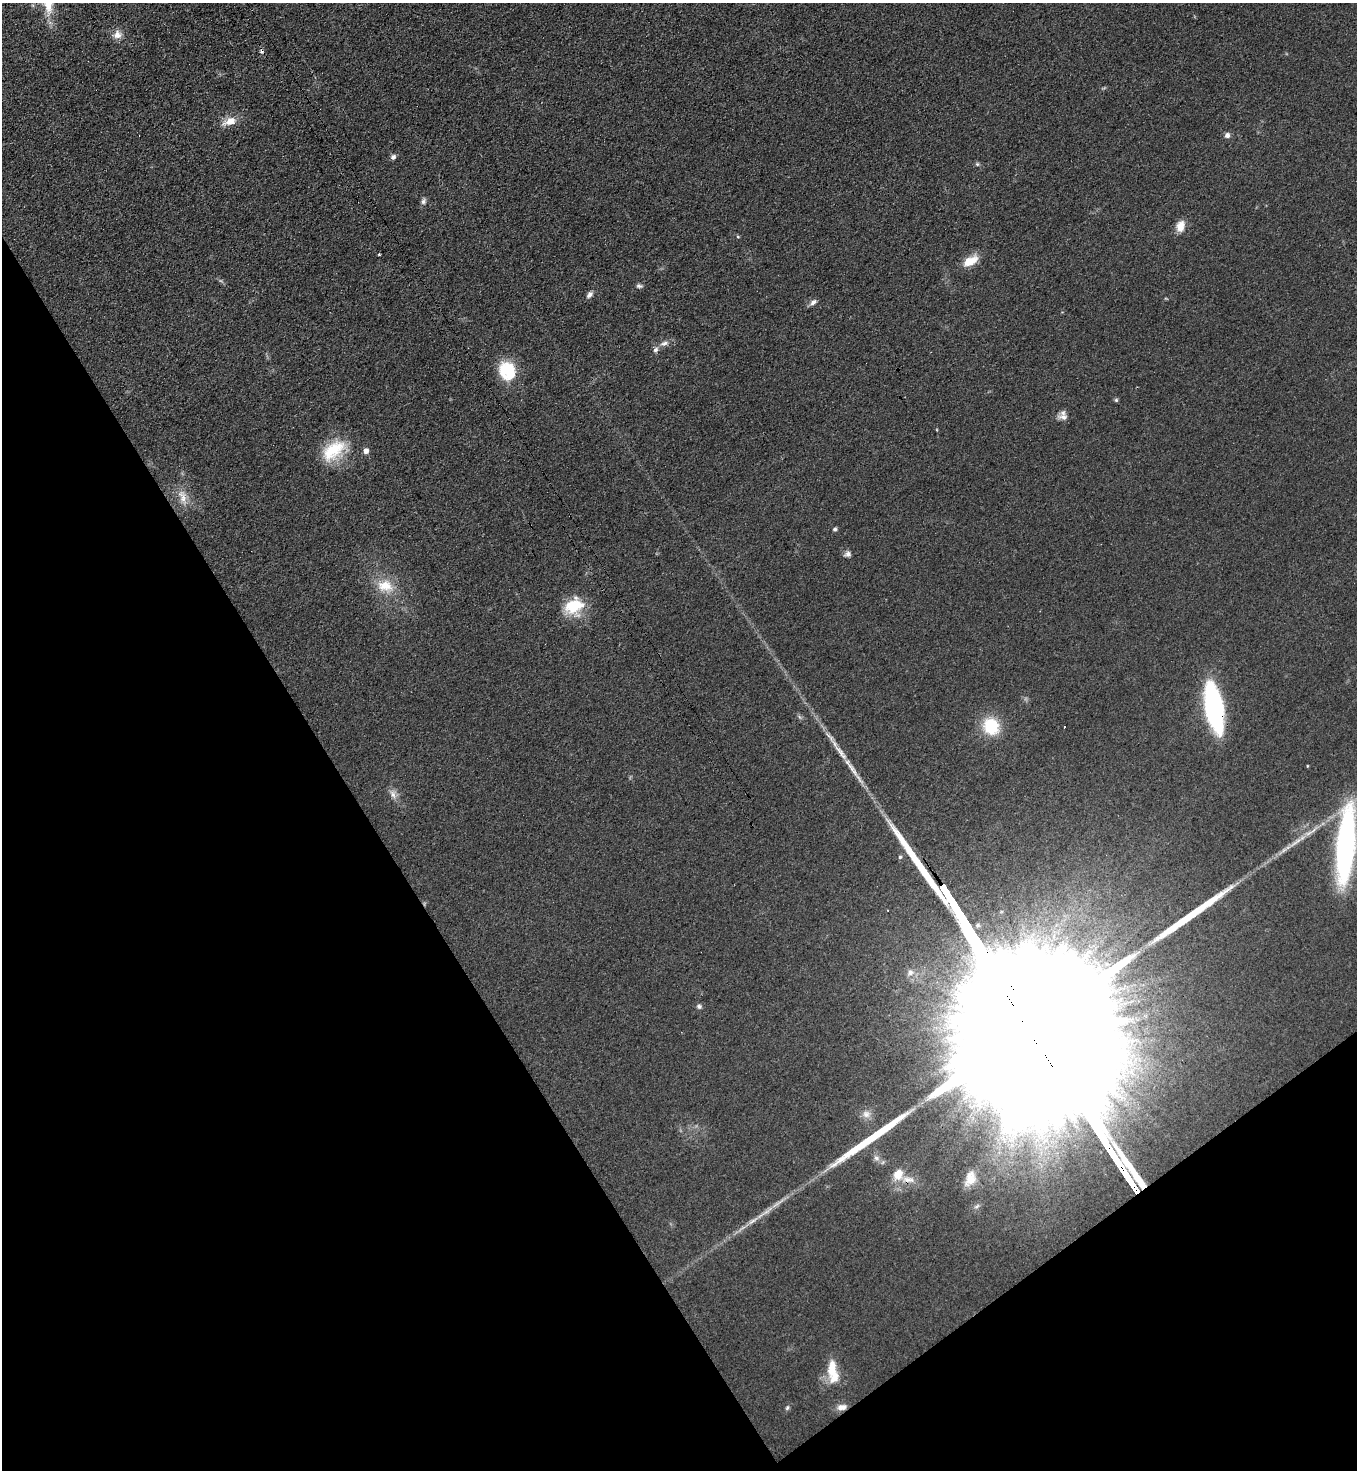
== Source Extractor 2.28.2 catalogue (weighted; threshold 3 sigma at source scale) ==
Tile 14 of 4 x 4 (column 2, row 4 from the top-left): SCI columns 1670-3024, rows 25-1492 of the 5908 x 5918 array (HDU 1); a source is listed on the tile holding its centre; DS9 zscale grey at full resolution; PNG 1359 x 1472 px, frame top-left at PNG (2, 3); no overlay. Shown black and unused: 31% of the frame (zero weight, under 3 of 4 exposures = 3% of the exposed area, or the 3 px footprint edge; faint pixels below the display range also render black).
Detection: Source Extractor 2.28.2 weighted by HDU 2 'WHT'; one run over the whole footprint, this tile lists its part. Background 0.0764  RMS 0.0072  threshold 0.0324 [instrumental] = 3 sigma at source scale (4.5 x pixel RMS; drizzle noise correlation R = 1.50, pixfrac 1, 0.05/0.05 arcsec/px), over >= 5 px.
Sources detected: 51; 3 cosmic-ray / hot-pixel residue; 3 long thin detections or spike segments (spike, bleed or trail) — not listed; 3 inside a brighter listed object's ellipse — not listed separately; the other 42 listed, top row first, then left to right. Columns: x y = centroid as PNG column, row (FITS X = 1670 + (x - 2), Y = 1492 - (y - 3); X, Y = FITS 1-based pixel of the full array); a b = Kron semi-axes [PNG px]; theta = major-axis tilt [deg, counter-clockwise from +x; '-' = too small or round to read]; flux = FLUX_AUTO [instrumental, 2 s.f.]
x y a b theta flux
117 35 12 11 - 5.7
230 121 18 9 20 9.4
1227 135 6 6 - 2.8
393 157 6 6 - 2.4
977 164 5 5 - 1.3
423 201 10 6 69 2.2
1180 226 14 10 71 7.4
738 237 5 4 - 0.83
379 254 3 3 - 1.7
970 261 21 11 30 11
639 286 8 5 -13 1.7
590 295 9 6 48 2.8
813 302 9 6 40 2.8
664 343 13 6 15 3.7
507 370 21 18 -72 28
1116 400 6 5 - 1.1
1063 416 11 10 - 4.4
334 450 34 19 36 30
366 451 6 5 - 4
183 497 24 10 -72 9.6
835 529 5 5 - 1.4
848 554 9 7 21 2.6
385 586 25 18 -13 18
574 606 24 19 28 25
1214 707 42 14 -80 130
991 726 17 15 -61 32
393 794 15 8 -69 4.5
1295 842 27 5 35 7.9
1345 845 72 16 85 180
910 973 9 7 32 3.2
699 1006 6 6 - 1.8
866 1114 11 10 - 4.8
876 1158 9 7 -35 3.1
1115 1158 20 3 -57 4700
898 1175 17 14 64 11
1128 1178 23 3 -57 5500
970 1179 21 14 75 12
977 1206 9 4 36 1.5
752 1221 17 5 35 4.9
832 1369 28 11 87 16
842 1407 13 7 7 5.1
787 1408 7 5 73 1.4
Overlapping masked pixels (flux is a lower limit): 4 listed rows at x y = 1214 707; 1115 1158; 1128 1178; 842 1407